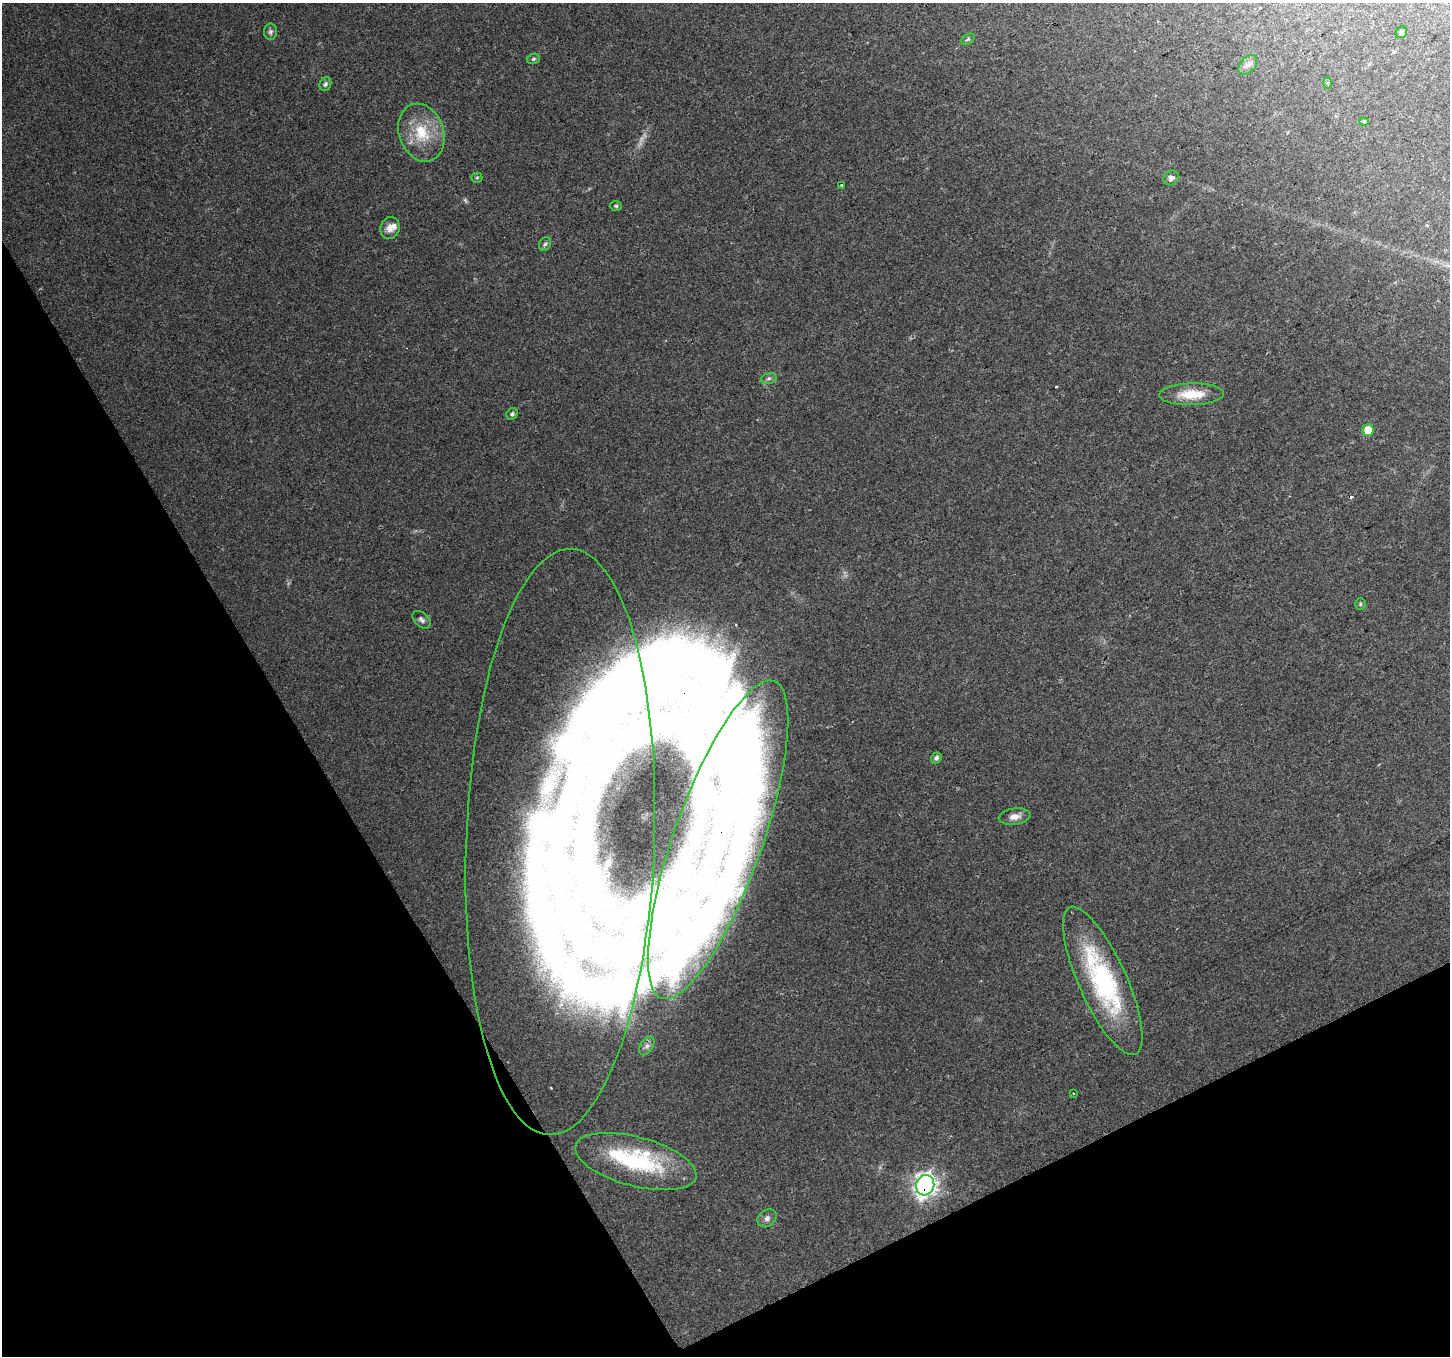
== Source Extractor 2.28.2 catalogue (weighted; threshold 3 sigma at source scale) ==
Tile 14 of 4 x 4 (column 2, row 4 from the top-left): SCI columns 1452-2899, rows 165-1518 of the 5796 x 5684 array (HDU 1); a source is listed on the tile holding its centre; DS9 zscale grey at full resolution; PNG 1452 x 1358 px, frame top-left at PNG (2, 3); each listed source drawn as its Kron ellipse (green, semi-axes under 4 px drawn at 4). Shown black and unused: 27% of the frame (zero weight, under 2 of 3 exposures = <1% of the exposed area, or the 3 px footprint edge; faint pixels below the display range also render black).
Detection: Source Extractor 2.28.2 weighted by HDU 2 'WHT'; one run over the whole footprint, this tile lists its part. Background 0.0248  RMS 0.0039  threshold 0.0177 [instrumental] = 3 sigma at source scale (4.5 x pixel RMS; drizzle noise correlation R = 1.50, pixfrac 1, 0.0396/0.0396 arcsec/px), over >= 5 px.
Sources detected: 42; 1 too faint to see at this stretch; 3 inside a brighter object's white glare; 3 cosmic-ray / hot-pixel residue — neither listed nor drawn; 4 inside a brighter listed object's ellipse — not listed separately; the other 31 listed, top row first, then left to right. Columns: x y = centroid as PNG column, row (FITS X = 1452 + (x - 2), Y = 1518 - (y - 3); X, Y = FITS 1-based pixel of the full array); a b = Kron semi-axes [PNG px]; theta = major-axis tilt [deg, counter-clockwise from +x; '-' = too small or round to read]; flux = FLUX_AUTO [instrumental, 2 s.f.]
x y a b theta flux
270 32 8 6 -88 1.2
1401 32 6 5 - 0.85
968 39 7 4 30 0.68
533 59 7 5 17 0.7
1248 65 11 7 49 2.1
1327 83 6 4 -88 0.47
325 84 7 5 69 0.93
1364 121 4 4 - 0.5
421 133 30 22 -72 16
477 178 5 5 - 0.61
1171 178 8 7 - 1.6
841 185 3 2 - 0.83
616 206 6 5 - 0.68
390 228 11 9 69 2.9
545 244 7 5 61 0.83
769 378 8 5 19 0.99
1192 394 32 11 1 9.4
512 414 6 5 - 0.95
1368 430 6 5 - 9.8
1360 604 6 5 - 0.55
421 620 11 6 -43 1.3
936 758 5 5 - 1.1
1015 817 16 8 8 2.8
718 840 168 44 70 200
560 842 293 94 88 480
1103 981 80 24 -66 57
647 1046 10 6 57 1.6
1073 1093 3 2 - 0.32
636 1162 62 24 -15 40
925 1185 10 9 - 220
767 1218 10 8 42 1.7
Overlapping masked pixels (flux is a lower limit): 3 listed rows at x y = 718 840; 560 842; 925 1185